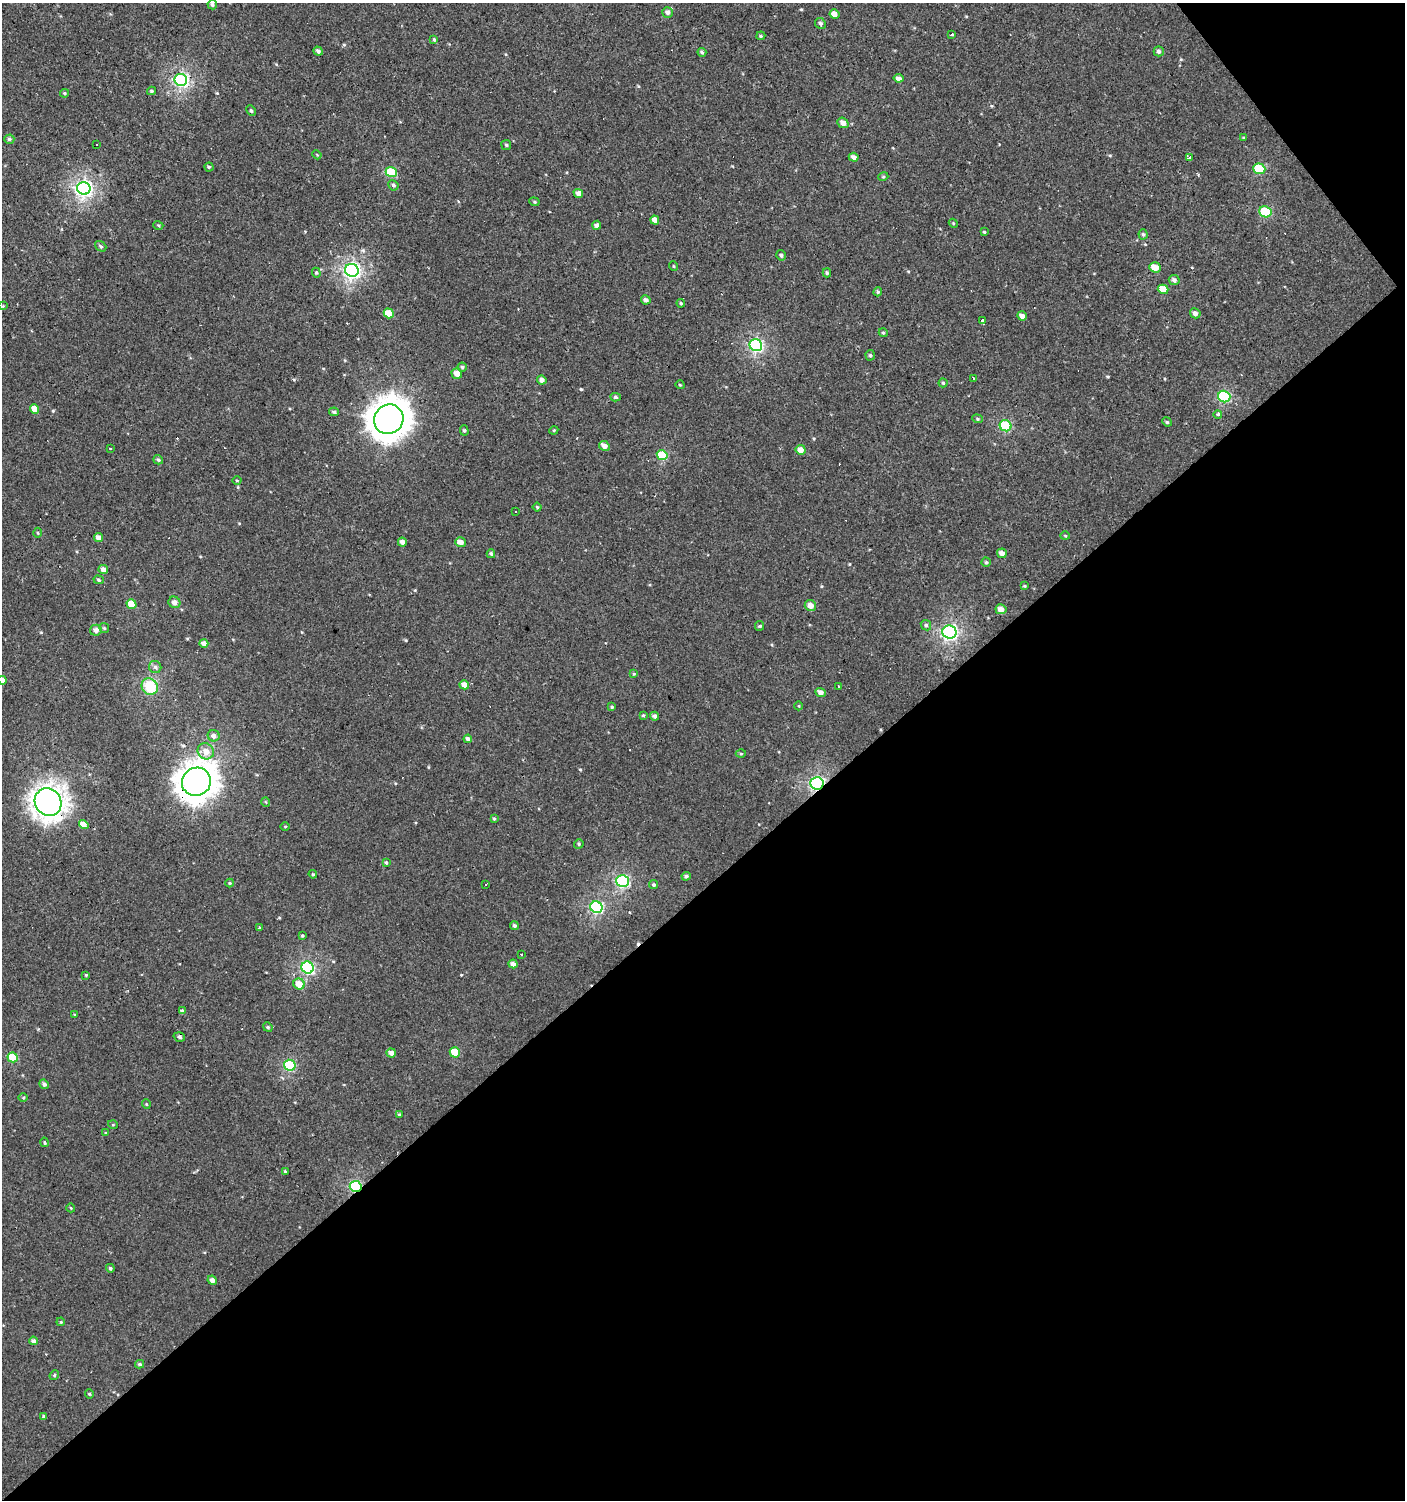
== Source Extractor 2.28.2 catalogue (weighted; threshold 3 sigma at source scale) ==
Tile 12 of 4 x 4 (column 4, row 3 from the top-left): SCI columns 4410-5812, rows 1499-2996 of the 5947 x 5993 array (HDU 1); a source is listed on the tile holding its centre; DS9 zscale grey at full resolution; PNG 1407 x 1502 px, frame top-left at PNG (2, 3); each listed source drawn as its Kron ellipse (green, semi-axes under 4 px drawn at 4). Shown black and unused: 42% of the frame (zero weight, under 2 of 3 exposures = <1% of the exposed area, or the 3 px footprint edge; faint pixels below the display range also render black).
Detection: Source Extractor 2.28.2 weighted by HDU 2 'WHT'; one run over the whole footprint, this tile lists its part. Background 7.41e-04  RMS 0.0043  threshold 0.0193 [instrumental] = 3 sigma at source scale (4.5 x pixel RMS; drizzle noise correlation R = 1.50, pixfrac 1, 0.0396/0.0396 arcsec/px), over >= 5 px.
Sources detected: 174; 5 cosmic-ray / hot-pixel residue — neither listed nor drawn; the other 169 listed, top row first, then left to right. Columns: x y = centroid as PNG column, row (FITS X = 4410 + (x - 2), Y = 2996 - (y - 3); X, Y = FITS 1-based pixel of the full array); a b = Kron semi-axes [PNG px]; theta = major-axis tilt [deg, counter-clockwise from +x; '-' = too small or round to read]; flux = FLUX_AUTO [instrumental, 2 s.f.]
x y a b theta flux
212 4 5 4 - 0.91
667 12 5 5 - 1.4
835 14 5 4 - 2.8
820 23 6 5 - 0.92
952 34 3 3 - 3.4
761 36 4 4 - 0.53
434 39 4 4 - 0.64
318 51 5 4 - 1.2
1159 51 5 5 - 1.1
702 52 4 3 - 0.85
898 78 5 4 - 1.8
181 80 6 6 - 65
152 91 4 3 - 0.64
65 93 4 3 - 0.55
251 111 5 4 - 0.69
843 123 6 5 - 2.2
1244 138 4 3 - 0.58
9 139 5 4 - 0.86
97 144 2 2 - 0.34
506 145 5 4 - 0.62
317 155 4 3 - 0.36
854 157 5 4 - 1.7
1189 158 4 3 - 2.2
209 167 4 4 - 0.56
1259 169 6 5 - 15
391 172 5 5 - 16
883 177 5 3 - 0.45
393 185 5 4 - 0.77
84 188 7 6 - 99
578 193 5 4 - 1.9
534 202 5 4 - 0.51
1265 212 6 5 - 17
655 220 5 4 - 2.7
953 223 4 3 - 0.37
158 225 5 3 - 0.41
597 225 4 4 - 1.5
984 232 3 3 - 0.4
1143 234 5 4 - 0.68
101 246 6 4 -40 0.71
781 255 5 4 - 0.76
673 266 5 3 - 0.33
1155 267 6 5 - 4.3
352 270 7 6 - 91
316 273 5 4 - 0.59
827 273 4 3 - 0.6
1174 280 5 5 - 1.3
1163 289 5 4 - 5.2
878 292 4 4 - 0.54
646 300 5 4 - 1.2
681 303 4 3 - 0.51
3 306 4 4 - 0.33
389 313 5 4 - 8.6
1195 313 5 5 - 1.5
1022 316 5 4 - 1.9
982 321 4 3 - 2.3
883 333 4 4 - 0.53
756 345 6 6 - 56
870 355 5 4 - 0.66
462 367 4 4 - 0.62
457 374 5 5 - 2.9
973 378 3 3 - 1.4
542 380 5 4 - 1.9
943 383 4 4 - 0.57
680 385 4 3 - 0.33
1224 396 6 5 - 32
616 397 5 4 - 0.71
35 409 5 4 - 4.1
334 412 5 3 - 0.81
1218 415 4 4 - 0.98
389 419 15 14 - 580
977 419 5 4 - 0.54
1167 422 5 4 - 0.55
1005 426 6 5 - 21
464 430 5 4 - 0.59
554 430 4 3 - 0.39
604 446 5 4 - 2.2
110 448 2 2 - 0.44
801 450 5 5 - 3.1
662 455 5 5 - 15
158 460 5 4 - 0.79
237 480 4 3 - 0.4
537 507 4 4 - 0.51
515 511 2 2 - 0.37
38 533 5 3 - 0.44
1065 536 4 4 - 0.45
99 538 5 4 - 2.6
402 542 4 4 - 1.7
460 542 5 4 - 2.6
1002 553 5 4 - 2
491 554 4 3 - 0.68
986 562 4 4 - 0.59
103 569 5 4 - 2
99 580 5 4 - 0.66
1024 586 4 3 - 0.41
174 602 6 5 - 2
131 604 5 4 - 7.3
810 606 6 5 - 2.9
1001 609 5 5 - 2.3
926 625 5 4 - 0.71
759 626 5 4 - 0.54
104 628 5 5 - 0.57
96 630 6 5 - 1.8
949 632 7 6 - 77
204 643 4 4 - 2.1
155 667 6 6 - 1
634 674 3 3 - 0.39
2 680 4 4 - 2.3
464 685 5 4 - 2.8
838 686 3 3 - 2.3
150 687 9 7 -44 12
821 692 5 4 - 1.9
799 706 4 3 - 0.34
612 707 4 3 - 0.47
643 715 4 4 - 0.44
655 716 4 4 - 1.3
214 736 6 5 - 1.7
468 739 4 4 - 1.5
206 751 8 7 - 4
741 754 5 3 - 0.41
196 782 15 14 - 490
817 783 6 6 - 73
48 802 14 13 - 280
266 802 5 3 - 0.39
494 819 4 3 - 0.45
84 825 5 4 - 5.5
285 827 5 3 - 0.37
579 844 5 4 - 0.6
386 863 4 3 - 0.51
313 874 4 4 - 0.48
686 876 4 4 - 0.98
623 881 6 5 - 44
230 883 4 4 - 0.44
486 885 3 2 - 0.77
654 885 4 4 - 0.64
596 907 6 5 - 47
514 926 4 4 - 0.9
260 928 4 4 - 2.1
302 936 4 4 - 0.45
521 954 3 2 - 0.49
513 964 4 4 - 1.7
308 968 6 5 - 48
86 975 3 3 - 0.4
299 984 6 5 - 5
182 1011 4 4 - 1.1
75 1015 3 2 - 0.35
268 1027 5 4 - 0.55
179 1037 6 4 -19 0.89
455 1052 5 5 - 8
391 1053 5 4 - 1.9
13 1057 5 4 - 12
290 1065 6 5 - 29
44 1084 5 4 - 1.2
23 1097 5 3 - 0.41
146 1104 5 3 - 0.34
399 1115 4 3 - 0.52
113 1125 5 3 - 0.35
106 1133 4 3 - 0.45
45 1142 5 3 - 0.61
285 1172 4 3 - 0.55
356 1186 6 5 - 41
71 1208 4 3 - 0.31
110 1268 4 4 - 0.66
212 1280 5 4 - 1.7
61 1322 4 3 - 0.4
33 1341 4 4 - 1.5
140 1364 4 3 - 0.75
54 1375 5 4 - 0.63
89 1394 4 4 - 0.46
43 1416 4 4 - 0.47
Overlapping masked pixels (flux is a lower limit): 4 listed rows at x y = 196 782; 817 783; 48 802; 356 1186
Isophote crosses this tile's border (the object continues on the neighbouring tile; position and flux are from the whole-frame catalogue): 1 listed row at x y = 2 680